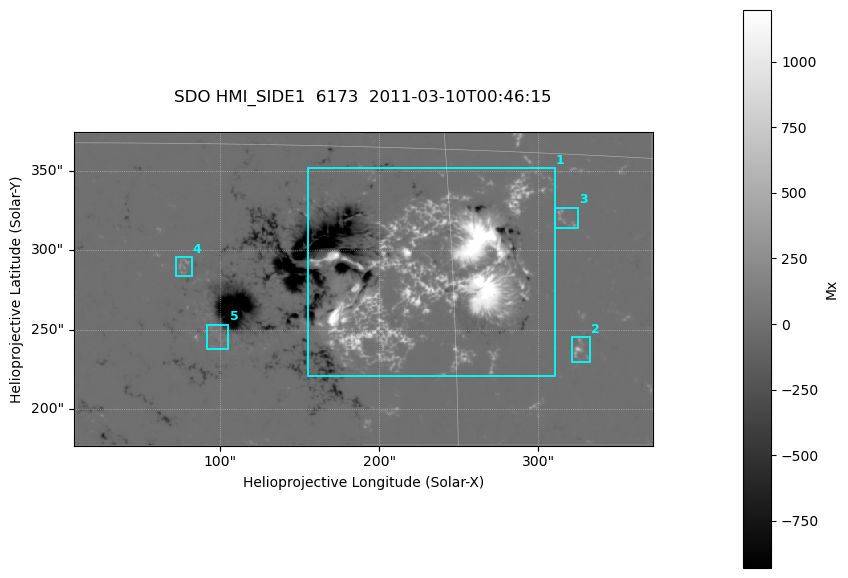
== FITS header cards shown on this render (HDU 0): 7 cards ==
TELESCOP= 'SDO     '           /
INSTRUME= 'HMI_SIDE1'          /
WAVELNTH=              6173.00 /
DATE-OBS= '2011-03-10T00:46:15.000' /
CTYPE1  = 'HPLN-TAN'           /
CTYPE2  = 'HPLT-TAN'           /
BUNIT   = 'Mx      '           /

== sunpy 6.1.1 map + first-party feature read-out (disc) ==
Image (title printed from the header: SDO HMI_SIDE1  6173  2011-03-10T00:46:15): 722 x 391 px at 0.504 arcsec/px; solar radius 966 arcsec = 1917 px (partial field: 2.4% of the solar disc is inside the frame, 99% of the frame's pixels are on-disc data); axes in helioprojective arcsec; data unit Mx (BUNIT, on the colour bar)
Orientation: file roll -179.9 deg (from PC/CROTA): ROTATED to solar-north-up (sunpy Map.rotate, bilinear) for analysis and display; everything below refers to the rotated frame; the empty margins the rotation leaves inside the frame are drawn grey
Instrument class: DISC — disc imager (sunpy class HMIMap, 6173 A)
Bright regions (active regions / flare kernels): reference = the on-disc median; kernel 7 px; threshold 5 sigma = 45.3 Mx over a disc level ~0.145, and >= 1.15x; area >= 282 px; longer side >= 5 px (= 2.5 arcsec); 5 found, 5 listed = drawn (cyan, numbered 1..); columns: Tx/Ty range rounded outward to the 2 arcsec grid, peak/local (2 s.f.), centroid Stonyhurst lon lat
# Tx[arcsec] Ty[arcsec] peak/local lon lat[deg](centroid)
1 154..312 220..352 10328 +14 +10
2 320..334 230..246 2821 +20 +7
3 310..326 312..328 1521 +20 +12
4 72..82 284..296 1222 +5 +10
5 90..106 238..254 579 +6 +7